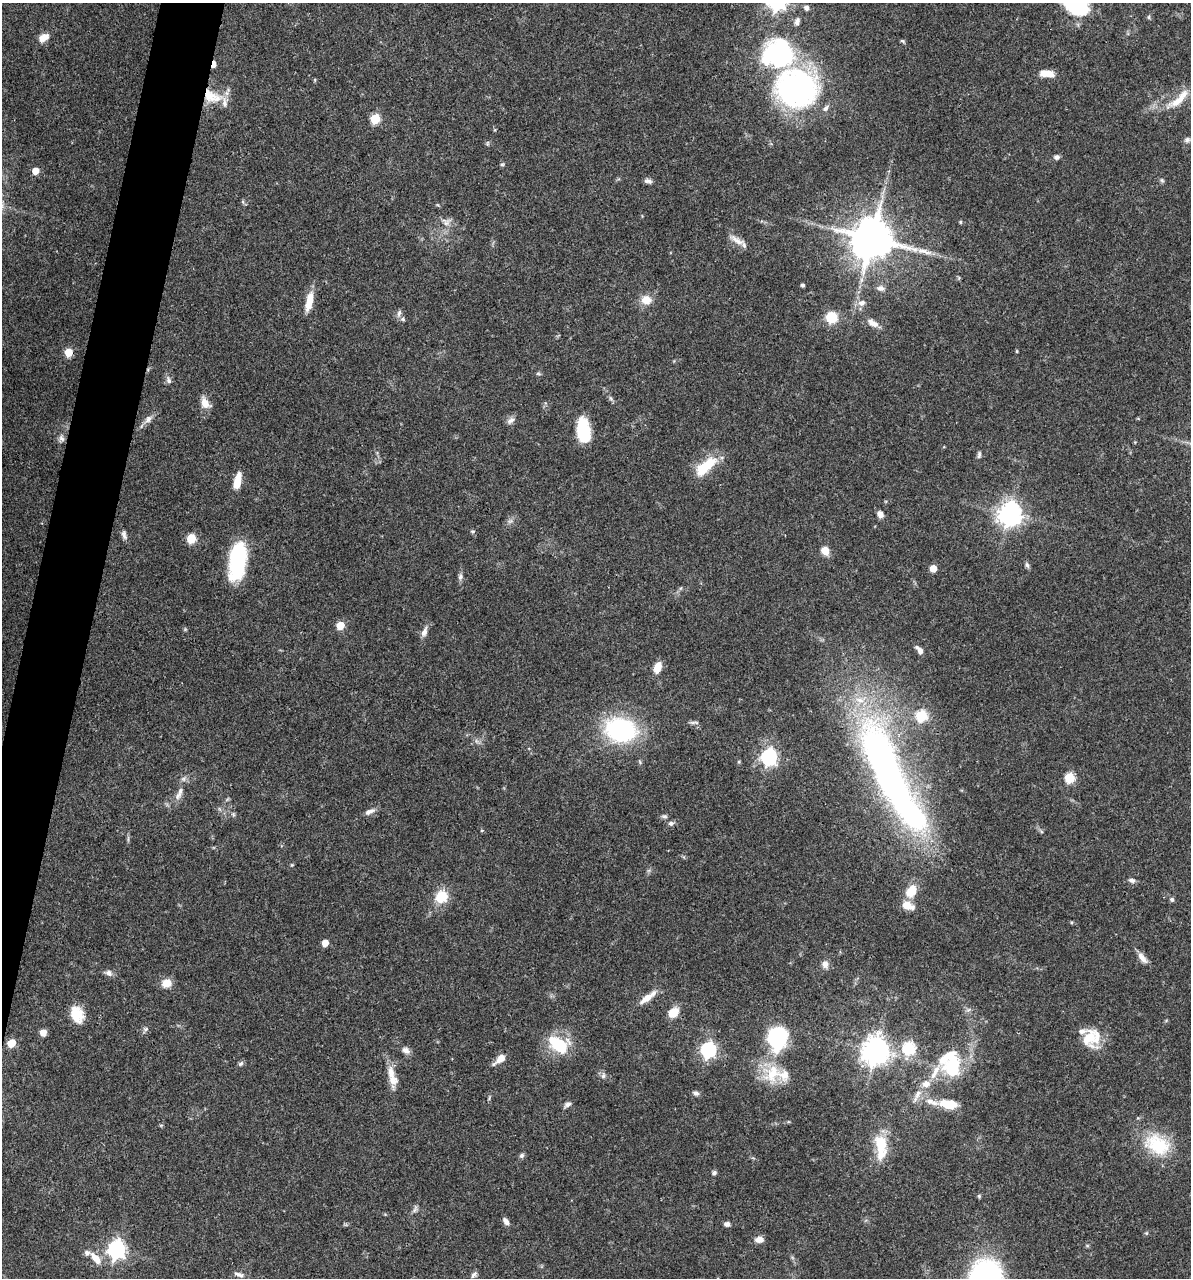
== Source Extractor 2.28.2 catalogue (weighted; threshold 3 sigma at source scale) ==
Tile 7 of 4 x 4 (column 3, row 2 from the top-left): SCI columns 2627-3815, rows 2557-3832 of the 5129 x 5114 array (HDU 1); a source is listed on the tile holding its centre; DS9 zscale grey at full resolution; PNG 1193 x 1280 px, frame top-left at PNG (2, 3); no overlay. Shown black and unused: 4% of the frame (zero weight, under 3 of 4 exposures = <1% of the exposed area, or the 3 px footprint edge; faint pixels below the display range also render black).
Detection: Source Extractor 2.28.2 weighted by HDU 2 'WHT'; one run over the whole footprint, this tile lists its part. Background 0.0744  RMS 0.0033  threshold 0.0147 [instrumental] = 3 sigma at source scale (4.5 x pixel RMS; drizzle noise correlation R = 1.50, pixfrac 1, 0.05/0.05 arcsec/px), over >= 5 px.
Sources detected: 139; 1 too faint to see at this stretch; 2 inside a brighter object's white glare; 1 long thin detection or spike segment (spike, bleed or trail) — not listed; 16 inside a brighter listed object's ellipse — not listed separately; the other 119 listed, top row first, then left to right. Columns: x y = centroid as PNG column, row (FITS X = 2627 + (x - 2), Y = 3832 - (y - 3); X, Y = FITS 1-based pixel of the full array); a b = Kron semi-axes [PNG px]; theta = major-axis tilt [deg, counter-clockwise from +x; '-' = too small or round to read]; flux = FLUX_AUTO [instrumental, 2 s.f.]
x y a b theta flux
1076 5 19 14 -32 33
806 8 5 5 - 1.3
1149 17 6 4 90 0.44
44 37 13 8 29 2.9
902 41 7 4 -33 0.48
777 53 40 36 20 43
214 64 6 3 78 4.4
1046 73 17 8 -4 3.7
796 88 41 37 -5 80
212 96 30 16 -18 8.8
1179 99 35 9 45 5.8
375 119 5 5 - 18
1187 140 8 7 - 1
488 143 6 4 71 0.44
1057 157 6 5 - 1.2
502 164 6 4 65 0.51
35 171 5 5 - 4.9
1162 180 6 5 - 0.58
648 181 11 5 -8 1.1
446 222 12 10 -36 2.3
960 222 5 4 - 0.42
872 238 12 11 - 1400
737 241 23 7 -28 2.7
861 280 7 4 72 0.86
803 285 4 3 - 0.72
881 288 10 7 -15 1.5
646 300 11 10 - 4.1
309 302 23 8 77 5.3
862 303 9 8 - 1.8
399 313 11 5 77 1
832 317 9 9 - 8.9
403 319 6 5 - 0.67
873 323 16 8 -30 2.6
1017 351 5 3 - 0.31
68 352 5 5 - 9.9
538 373 6 4 -1 0.48
168 380 11 7 -71 1.2
610 398 7 4 -71 0.59
205 403 12 8 -59 3.8
148 419 13 8 45 1.9
511 420 12 7 41 1.3
584 431 25 12 -82 14
61 438 10 7 89 1.3
979 455 10 5 84 0.75
705 466 28 11 41 11
237 481 18 7 77 5.1
880 514 6 5 - 2.3
1010 514 8 8 - 270
472 531 5 5 - 0.55
124 535 13 6 -77 1.3
191 538 5 5 - 16
825 550 6 6 - 6.6
237 561 38 16 82 27
1027 565 9 5 -73 0.79
933 568 5 5 - 5.3
460 577 8 7 - 0.97
340 625 5 5 - 10
424 632 14 7 68 1.8
920 650 11 6 -50 1.8
657 667 10 7 70 4.6
922 715 6 6 - 26
694 722 15 4 0 0.83
621 730 24 19 -11 49
769 757 7 6 - 100
739 762 5 4 - 0.38
891 777 153 32 -64 170
1070 777 5 5 - 21
180 791 14 7 81 2.2
369 811 14 6 24 1.6
664 816 8 5 -9 0.71
671 823 7 5 20 0.94
1132 880 8 6 -12 1
911 891 17 11 55 6
441 896 13 12 - 8.3
1172 899 6 6 - 0.74
1072 922 4 4 - 0.4
325 943 5 5 - 4.3
1142 958 17 7 -52 2.3
825 964 9 8 - 1.9
109 973 10 8 -32 1.4
167 983 9 8 - 4.6
647 998 20 8 35 4.1
673 1012 10 8 39 6.1
77 1014 19 14 -67 6.8
146 1029 6 5 - 0.66
43 1032 5 5 - 3.4
777 1037 16 13 83 42
1090 1037 26 16 59 7.9
11 1043 5 5 - 9.5
559 1045 21 17 -33 14
909 1048 6 6 - 40
406 1050 10 8 -38 1.6
708 1050 7 6 - 80
876 1051 9 8 - 420
500 1059 12 6 40 3.8
953 1060 31 20 60 15
241 1064 7 5 36 0.74
391 1072 19 10 -85 3.9
772 1074 28 22 55 11
603 1076 8 6 75 0.9
926 1084 12 10 22 3
696 1093 8 6 -29 0.96
917 1095 20 6 62 2.5
567 1104 9 5 34 1.2
948 1104 21 10 -7 7
1157 1145 38 26 -26 17
882 1147 22 15 58 6.8
522 1156 7 5 45 0.78
714 1173 6 5 - 0.69
979 1196 5 5 - 0.44
415 1209 12 5 63 0.99
506 1221 9 6 -55 1.4
727 1224 6 5 - 1.2
1146 1233 6 4 44 0.41
759 1240 11 7 1 2.1
116 1249 7 7 - 130
95 1258 19 8 -50 3.7
237 1274 10 5 -6 1.2
474 1275 10 5 52 0.91
Overlapping masked pixels (flux is a lower limit): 3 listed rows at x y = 214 64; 212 96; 872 238
Isophote crosses this tile's border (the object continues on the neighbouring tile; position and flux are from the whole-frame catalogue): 1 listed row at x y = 1076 5